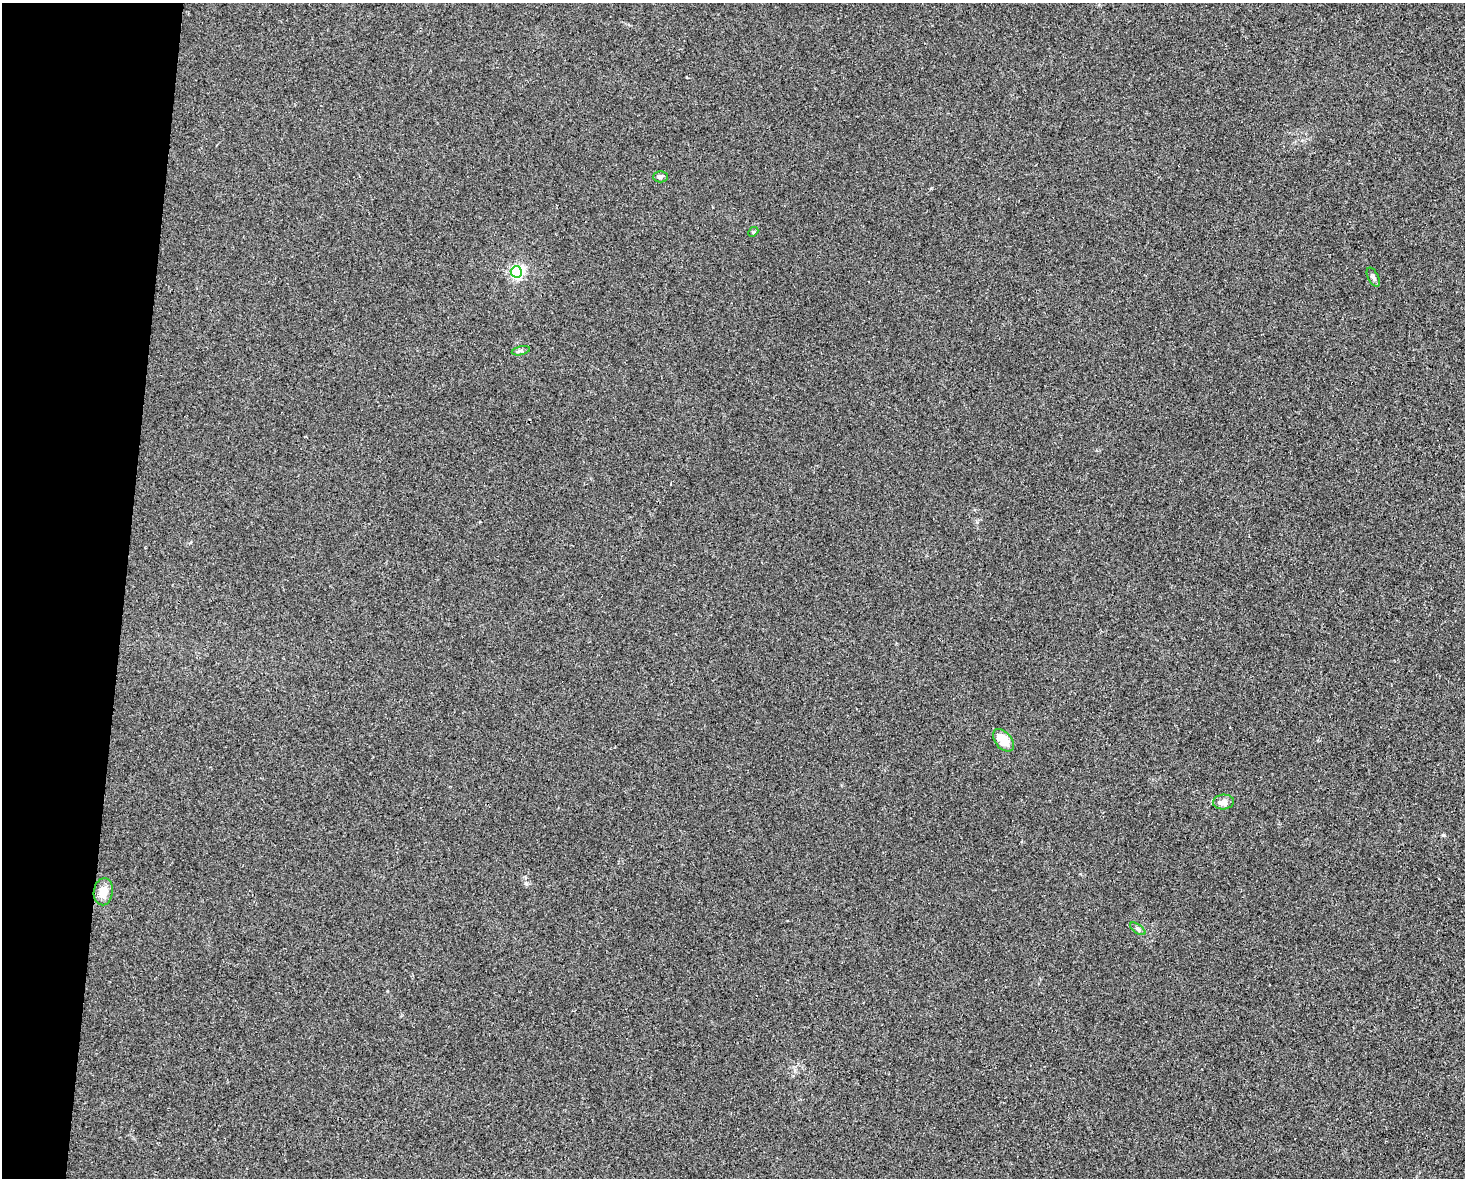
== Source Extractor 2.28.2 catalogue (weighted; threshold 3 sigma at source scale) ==
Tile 7 of 3 x 4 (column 1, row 3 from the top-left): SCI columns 114-1576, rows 1191-2366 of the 4725 x 4717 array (HDU 1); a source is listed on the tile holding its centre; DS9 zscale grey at full resolution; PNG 1467 x 1180 px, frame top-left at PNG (2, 3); each listed source drawn as its Kron ellipse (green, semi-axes under 4 px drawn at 4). Shown black and unused: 8% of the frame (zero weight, under 2 of 3 exposures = <1% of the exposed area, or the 3 px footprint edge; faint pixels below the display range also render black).
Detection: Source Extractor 2.28.2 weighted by HDU 2 'WHT'; one run over the whole footprint, this tile lists its part. Background 0.0324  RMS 0.0057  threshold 0.0256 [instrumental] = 3 sigma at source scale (4.5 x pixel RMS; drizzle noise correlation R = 1.50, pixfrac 1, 0.05/0.05 arcsec/px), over >= 5 px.
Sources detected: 9; all 9 listed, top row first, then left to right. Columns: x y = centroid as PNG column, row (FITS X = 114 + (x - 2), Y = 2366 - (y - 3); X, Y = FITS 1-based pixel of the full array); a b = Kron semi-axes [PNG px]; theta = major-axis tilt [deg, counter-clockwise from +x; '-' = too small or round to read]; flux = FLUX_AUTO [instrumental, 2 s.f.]
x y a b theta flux
660 177 7 5 0 1.2
753 232 5 4 - 0.63
516 272 5 5 - 110
1373 277 10 5 -62 1.6
521 351 9 4 13 1.1
1003 740 13 8 -49 11
1223 802 10 7 5 4.3
103 892 14 9 82 7.9
1138 929 9 4 -35 1.2